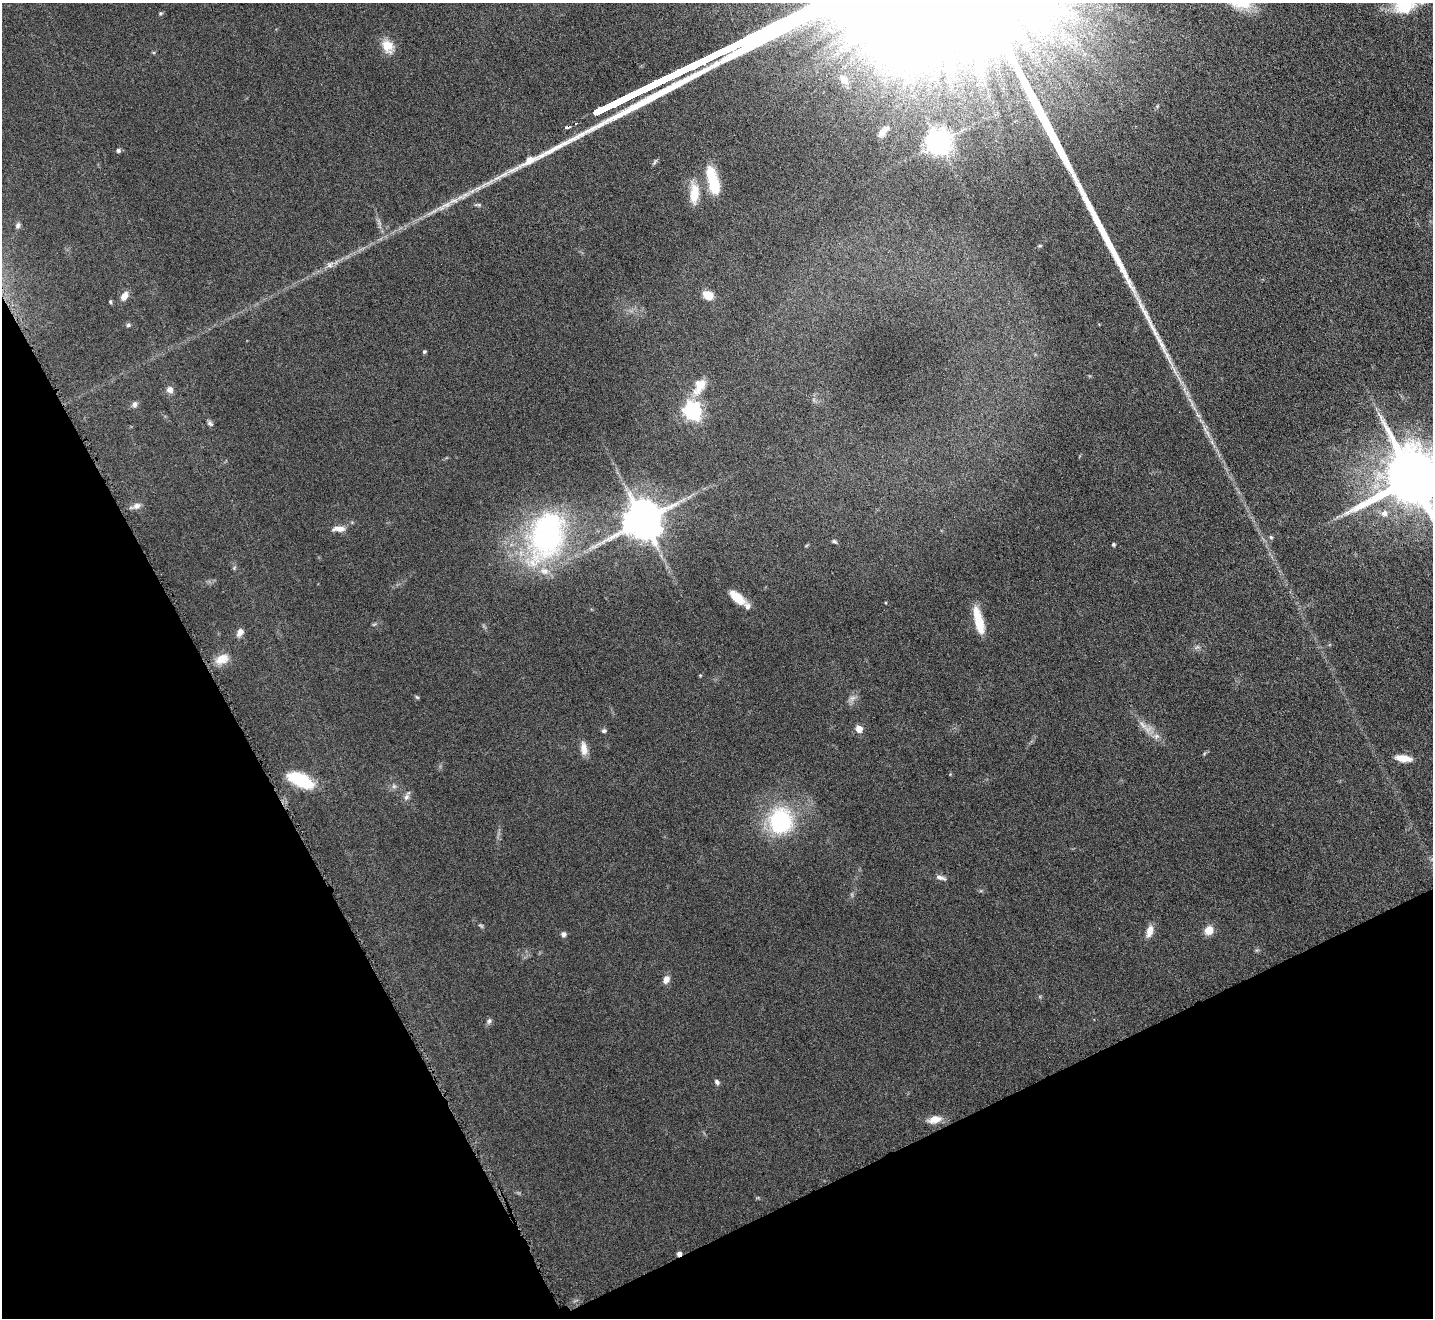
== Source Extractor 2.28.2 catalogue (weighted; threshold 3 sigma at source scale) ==
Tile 14 of 4 x 4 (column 2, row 4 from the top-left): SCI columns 1433-2863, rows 158-1473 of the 5726 x 5715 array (HDU 1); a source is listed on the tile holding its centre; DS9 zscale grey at full resolution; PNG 1435 x 1320 px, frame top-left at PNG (2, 3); no overlay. Shown black and unused: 25% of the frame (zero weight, under 4 of 8 exposures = <1% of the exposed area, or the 3 px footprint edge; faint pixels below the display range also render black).
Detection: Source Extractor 2.28.2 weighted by HDU 2 'WHT'; one run over the whole footprint, this tile lists its part. Background 0.0475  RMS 0.0046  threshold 0.0186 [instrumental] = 3 sigma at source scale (4.09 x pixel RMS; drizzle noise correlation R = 1.36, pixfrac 0.8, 0.05/0.05 arcsec/px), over >= 5 px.
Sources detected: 67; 2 too faint to see at this stretch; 1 cosmic-ray / hot-pixel residue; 1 long thin detection or spike segment (spike, bleed or trail) — not listed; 3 inside a brighter listed object's ellipse — not listed separately; the other 60 listed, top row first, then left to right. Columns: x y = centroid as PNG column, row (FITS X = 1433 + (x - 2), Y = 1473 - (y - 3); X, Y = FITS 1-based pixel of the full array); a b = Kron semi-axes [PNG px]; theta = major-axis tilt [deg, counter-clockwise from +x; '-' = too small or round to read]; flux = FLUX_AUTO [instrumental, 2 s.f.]
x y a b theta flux
1404 4 23 19 27 20
1061 10 20 6 8 5
161 13 6 3 18 0.54
388 46 15 11 -67 7.3
844 80 14 9 -55 4.2
576 123 4 3 - 0.96
568 127 5 3 - 2
884 131 13 5 45 3.2
938 142 8 7 - 440
118 150 5 5 - 1
655 162 7 4 70 0.72
713 181 29 9 -75 18
694 194 24 10 87 8.3
18 225 7 6 - 1.2
1040 246 5 3 - 0.42
708 295 9 7 -31 7.2
124 296 10 7 58 3.1
110 302 5 4 - 0.55
128 325 6 5 - 0.72
424 352 4 4 - 0.78
1174 370 23 4 -62 3.5
700 385 29 10 59 6.9
170 390 9 8 - 2.1
135 404 8 6 76 1.4
693 411 7 7 - 160
210 423 8 6 -41 1.1
1207 433 11 4 -58 1.8
1413 478 18 16 32 4200
136 506 15 6 17 2.4
1385 513 8 8 - 2.6
643 520 11 10 - 1600
339 529 16 7 3 3.2
546 535 68 43 70 95
1271 537 5 5 - 0.71
834 541 6 5 - 0.79
1113 544 4 4 - 0.89
737 598 19 8 -42 9
978 620 32 9 -76 11
240 632 8 6 59 3
1197 647 8 4 36 0.98
222 659 19 12 26 5.7
417 697 6 4 -44 0.53
852 698 9 7 16 1.8
1143 725 14 6 -50 3
859 729 5 5 - 5.7
604 731 6 5 - 0.92
1156 736 8 6 2 1.6
584 748 18 8 -83 3.6
1403 758 18 7 -7 5.9
301 780 30 13 -25 20
406 797 10 7 61 1.7
780 821 33 30 89 38
940 877 14 5 -15 1.8
1209 930 8 7 - 6.6
1149 931 15 8 75 3.6
563 934 6 6 - 1.3
666 979 9 7 62 2.7
489 1021 8 6 70 1.1
717 1082 7 5 -54 1.1
934 1119 16 9 15 4.7
Isophote crosses this tile's border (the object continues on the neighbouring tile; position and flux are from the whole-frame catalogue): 2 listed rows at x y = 1404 4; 1413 478
Unlisted compact peaks at least as high as the median listed source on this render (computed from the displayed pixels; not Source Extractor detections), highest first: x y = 329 265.